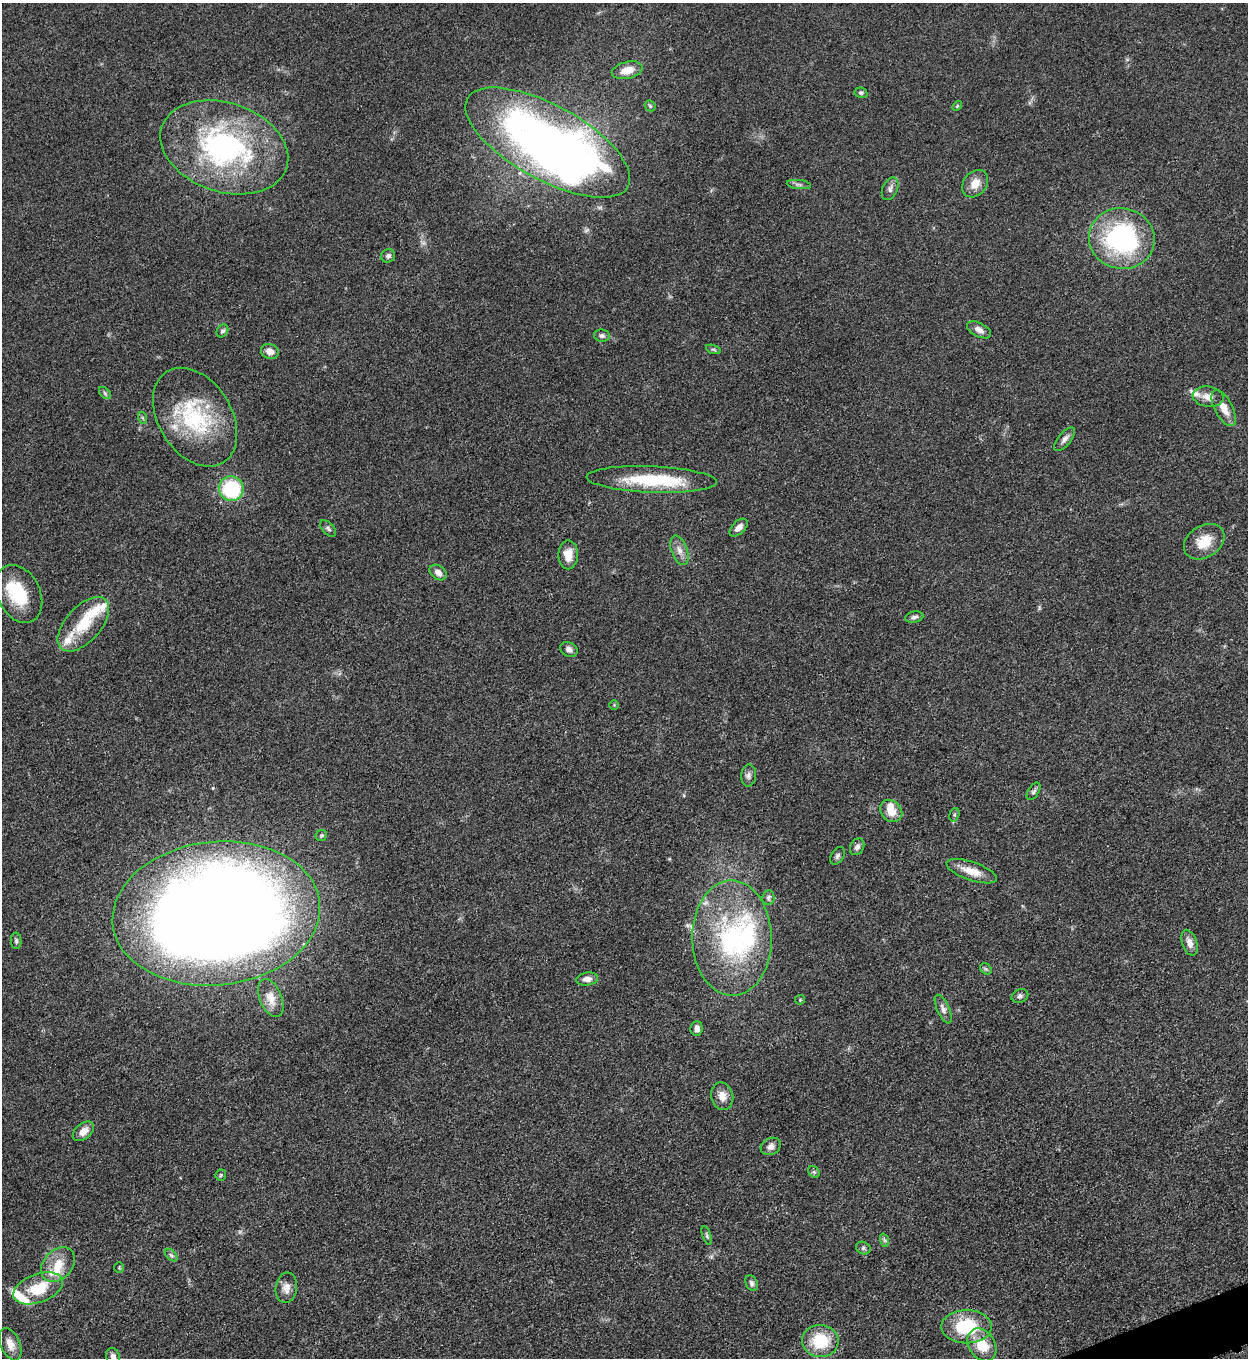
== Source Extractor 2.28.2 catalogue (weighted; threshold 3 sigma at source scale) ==
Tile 6 of 4 x 4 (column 2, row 2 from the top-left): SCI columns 1533-2778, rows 2722-4077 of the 5428 x 5440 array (HDU 1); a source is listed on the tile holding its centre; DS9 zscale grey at full resolution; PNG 1250 x 1360 px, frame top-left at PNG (2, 3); each listed source drawn as its Kron ellipse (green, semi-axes under 4 px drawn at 4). Shown black and unused: <1% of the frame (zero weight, under 3 of 5 exposures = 1% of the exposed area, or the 3 px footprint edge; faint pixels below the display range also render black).
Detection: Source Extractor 2.28.2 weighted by HDU 2 'WHT'; one run over the whole footprint, this tile lists its part. Background 0.0613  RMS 0.0059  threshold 0.0265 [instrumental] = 3 sigma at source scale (4.5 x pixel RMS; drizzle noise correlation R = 1.50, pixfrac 1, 0.05/0.05 arcsec/px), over >= 5 px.
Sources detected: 86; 1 inside a brighter object's white glare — neither listed nor drawn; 11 inside a brighter listed object's ellipse — not listed separately; the other 74 listed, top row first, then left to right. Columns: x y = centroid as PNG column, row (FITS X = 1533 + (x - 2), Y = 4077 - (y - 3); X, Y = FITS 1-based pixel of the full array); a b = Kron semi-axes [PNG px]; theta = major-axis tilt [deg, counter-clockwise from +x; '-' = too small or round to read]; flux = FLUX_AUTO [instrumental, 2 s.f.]
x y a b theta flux
627 70 15 8 14 7.5
861 93 6 5 - 1.3
650 106 6 5 - 0.78
957 106 6 3 46 0.7
548 143 92 37 -29 430
224 147 66 44 -18 140
975 184 15 11 52 7.2
799 185 12 4 -7 1.7
890 189 12 7 67 2.7
1122 239 33 30 -12 97
388 256 7 6 - 1.6
979 330 13 7 -28 3.5
222 331 7 5 55 1.5
602 336 8 6 -11 1.8
713 349 8 3 -19 0.9
270 351 9 7 -18 4.7
105 393 7 4 -45 1
1208 397 15 10 -9 5.6
1224 408 20 9 -62 7.7
195 417 53 36 -58 57
143 418 6 4 -70 0.84
1065 439 14 6 50 2.8
652 479 65 13 -2 40
231 489 12 12 - 43
328 528 10 5 -45 1.5
739 528 11 6 44 3.5
1204 542 22 16 32 12
679 550 15 8 -71 4.3
568 555 14 10 90 7.1
438 573 9 6 -38 3.5
19 594 30 21 -63 27
914 617 9 5 11 1.8
83 624 33 17 48 22
569 649 9 7 -30 2.5
614 705 4 4 - 0.57
749 776 11 7 84 2.4
1034 791 10 5 58 1.6
891 811 12 10 -43 7.9
954 815 7 4 73 0.93
321 836 6 5 - 1.2
857 847 9 6 61 2
837 856 9 6 58 1.6
972 871 26 9 -19 9.1
768 897 7 6 - 1.5
216 913 104 72 6 1300
732 938 58 39 -89 84
16 941 8 5 -89 1.3
1189 943 13 7 -71 4.8
986 969 6 5 - 1
587 979 11 6 6 3.6
1020 996 8 6 22 1.6
271 998 20 11 -68 7
800 1000 5 4 - 0.68
943 1009 15 6 -66 3
697 1028 7 6 - 3.1
722 1096 14 11 -75 5.8
83 1131 12 7 39 5.1
771 1146 10 8 28 2.9
814 1172 6 5 - 1
221 1175 5 5 - 0.83
707 1235 10 4 -71 1.1
884 1240 7 4 -71 1.1
863 1248 7 6 - 1.3
171 1255 7 4 -45 1.2
58 1265 19 14 46 11
119 1268 5 4 - 0.71
751 1283 8 5 -66 1.6
38 1288 26 14 20 21
286 1288 15 10 83 4.8
967 1327 25 16 -1 31
820 1341 18 16 -4 23
10 1344 17 9 -66 5.8
982 1345 18 13 -56 15
113 1356 8 6 -73 2.8
Isophote crosses this tile's border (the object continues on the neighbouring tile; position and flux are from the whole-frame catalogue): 1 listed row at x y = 113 1356